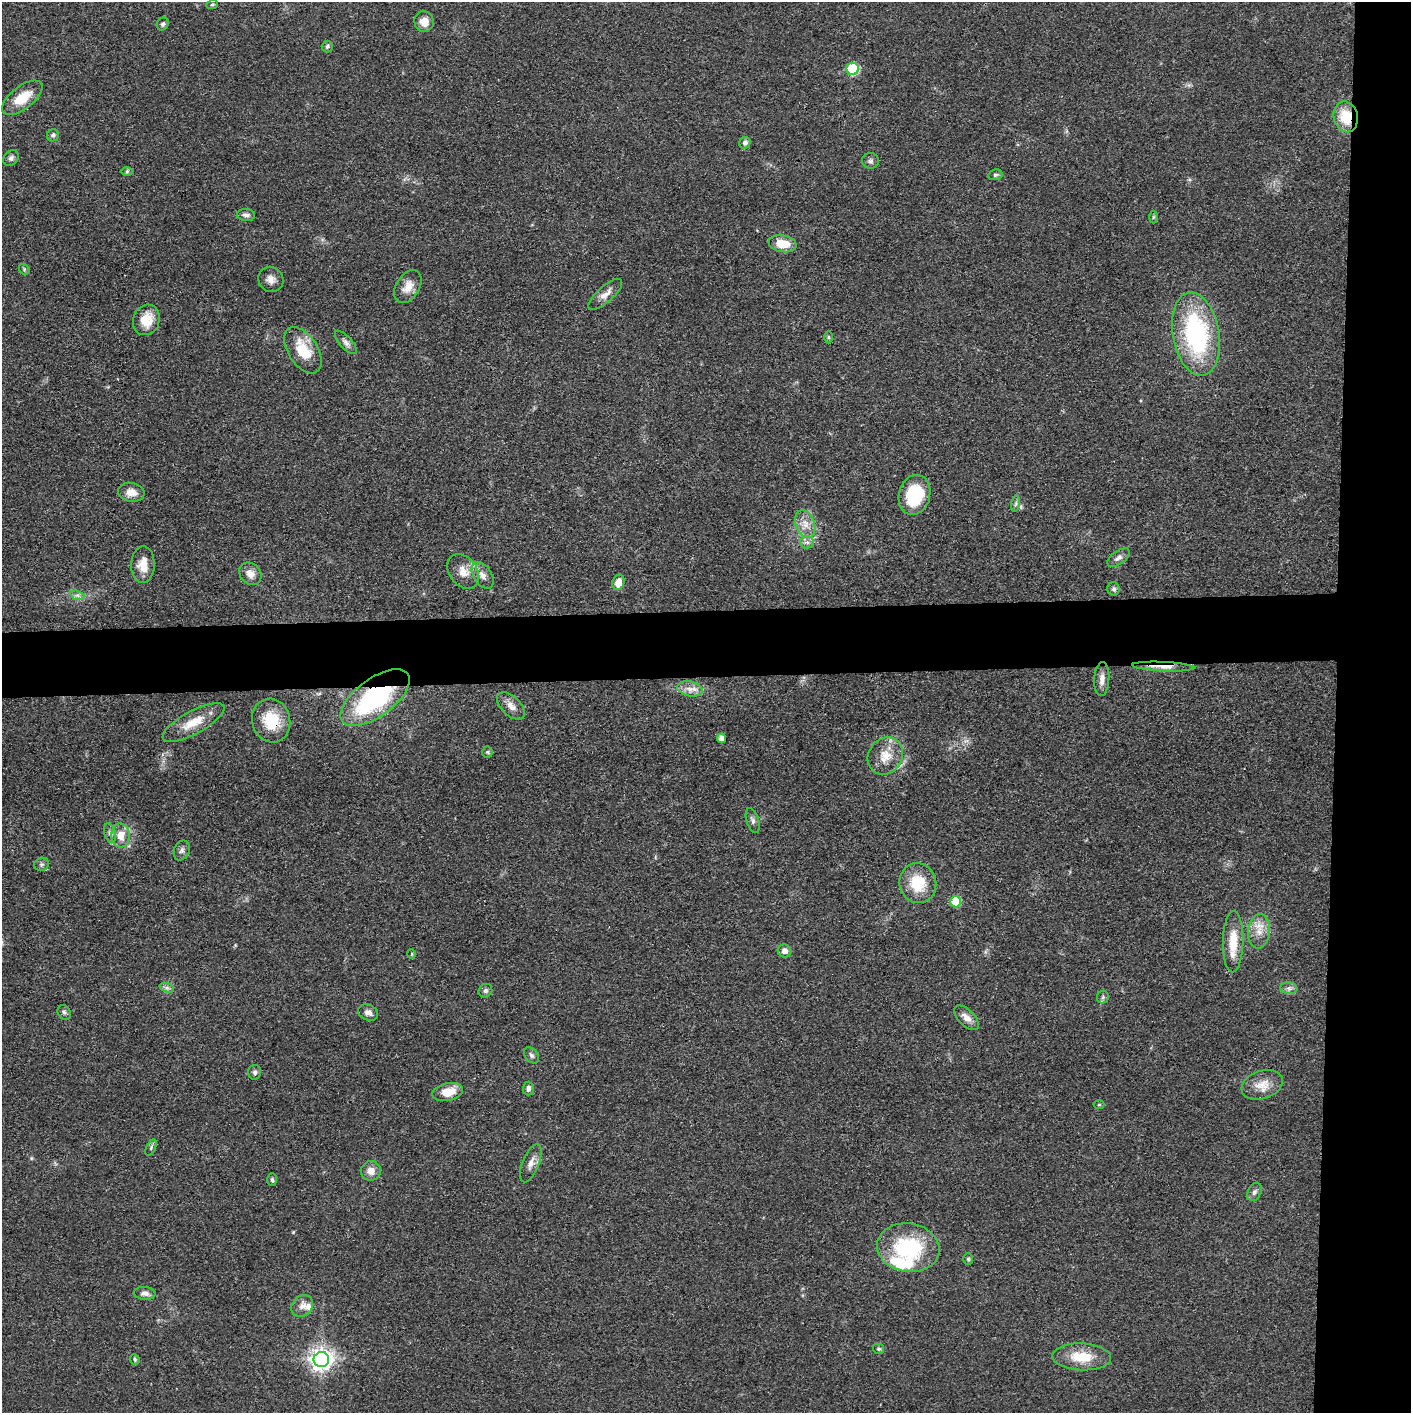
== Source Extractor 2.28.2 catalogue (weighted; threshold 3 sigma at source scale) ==
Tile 6 of 3 x 3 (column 3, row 2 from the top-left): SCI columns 2822-4230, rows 1426-2836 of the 4232 x 4261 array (HDU 1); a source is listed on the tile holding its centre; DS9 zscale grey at full resolution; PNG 1413 x 1415 px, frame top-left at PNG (2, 2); each listed source drawn as its Kron ellipse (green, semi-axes under 4 px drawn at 4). Shown black and unused: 10% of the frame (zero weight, under 3 of 4 exposures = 1% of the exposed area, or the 3 px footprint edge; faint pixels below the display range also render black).
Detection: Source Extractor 2.28.2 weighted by HDU 2 'WHT'; one run over the whole footprint, this tile lists its part. Background 0.0571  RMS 0.0052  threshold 0.0235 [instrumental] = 3 sigma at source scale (4.5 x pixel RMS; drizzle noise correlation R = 1.50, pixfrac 1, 0.05/0.05 arcsec/px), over >= 5 px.
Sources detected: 87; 2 inside a brighter listed object's ellipse — not listed separately; the other 85 listed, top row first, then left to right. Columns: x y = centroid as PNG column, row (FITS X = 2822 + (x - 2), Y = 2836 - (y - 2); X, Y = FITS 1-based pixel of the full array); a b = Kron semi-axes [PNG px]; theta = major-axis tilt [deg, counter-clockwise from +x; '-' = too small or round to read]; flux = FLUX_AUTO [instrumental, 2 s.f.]
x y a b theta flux
212 4 6 4 20 0.77
424 22 10 9 - 5.8
163 24 7 5 61 1.2
327 46 6 5 - 1.1
853 69 6 6 - 40
22 98 24 11 37 13
1346 117 15 12 -78 14
53 135 6 6 - 1.2
745 143 6 5 - 1.6
11 158 8 6 45 1.6
870 161 8 8 - 1.6
127 171 6 4 1 0.87
995 175 7 5 13 1
246 215 9 6 -4 1.8
1153 217 6 4 88 0.68
783 244 14 8 -10 11
24 269 6 4 -49 0.77
271 279 13 12 - 3.8
408 286 18 11 58 6.2
605 294 21 8 42 4.6
146 320 15 13 67 10
1196 334 42 23 -80 74
829 337 6 4 -89 0.78
346 342 15 6 -48 2.3
303 350 26 14 -57 17
131 492 13 9 -10 5
914 495 20 15 75 25
1016 504 8 4 81 1
805 524 14 9 -69 5.2
807 542 7 6 - 1.6
1118 558 13 6 35 2.3
143 565 18 11 89 7.6
463 571 19 14 -52 7
250 574 12 10 -47 4.1
483 575 15 9 -58 4.1
618 582 8 6 70 5.4
1113 589 6 6 - 1.3
77 595 7 4 -18 1.3
1163 667 31 4 -3 5.3
1102 679 17 7 86 3.8
690 689 13 7 -12 3.7
375 698 41 19 36 77
511 706 17 9 -44 4.5
271 721 22 19 -74 17
193 722 34 11 28 11
721 738 5 4 - 4.6
487 752 5 5 - 0.84
885 756 19 17 58 9.8
753 820 13 6 -73 1.9
110 833 10 5 -75 1.8
120 835 12 9 -86 7.2
182 850 10 7 68 2
41 864 7 6 - 1.4
918 883 20 18 -74 18
956 902 5 5 - 23
1259 931 17 11 84 6.9
1233 942 31 10 89 13
784 951 7 6 - 2.9
412 954 5 3 - 0.52
167 988 7 4 -18 1.4
1289 988 8 6 -8 1.6
485 991 7 6 - 1.3
1103 997 6 5 - 1.1
64 1012 8 6 -55 1.3
368 1013 10 8 -25 2.5
966 1018 15 8 -44 4.1
531 1055 9 6 -52 1.5
255 1072 7 6 - 1.3
1262 1085 21 14 19 8.1
528 1088 7 5 89 1.8
448 1092 15 9 12 9.4
1099 1105 5 3 - 0.49
151 1148 9 4 64 1.1
531 1163 20 8 68 4.1
371 1171 10 9 - 4.2
272 1180 6 4 -86 0.93
1254 1192 10 6 63 1.8
908 1248 31 24 -9 44
968 1259 6 5 - 0.86
145 1293 11 6 -4 2.5
302 1306 12 10 44 3.7
879 1349 5 5 - 0.83
1082 1357 29 13 -2 15
135 1359 5 5 - 0.92
321 1359 8 7 - 380
Overlapping masked pixels (flux is a lower limit): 4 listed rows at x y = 1346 117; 1163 667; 375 698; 271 721